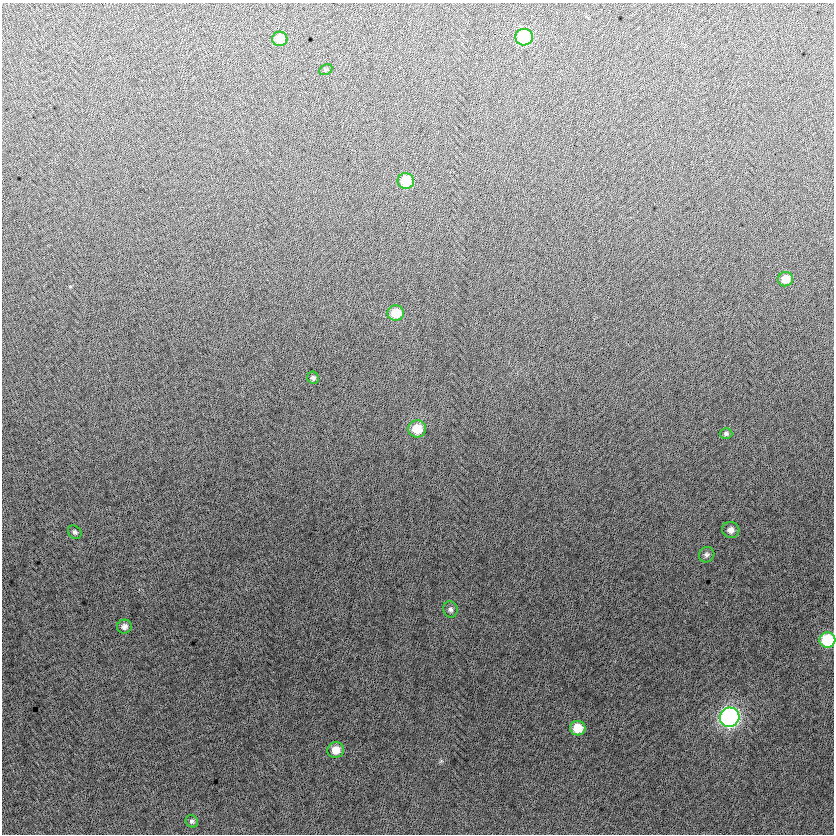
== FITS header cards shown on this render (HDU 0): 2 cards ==
NAXIS1  =                  832
NAXIS2  =                  832

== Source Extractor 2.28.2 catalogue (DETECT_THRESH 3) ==
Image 832 x 832 px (HDU 0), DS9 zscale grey, 1 PNG px = 1 image px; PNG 836 x 836 px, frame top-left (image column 1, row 832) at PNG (2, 3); each listed source drawn as its Kron ellipse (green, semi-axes under 4 px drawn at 4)
Background -2.79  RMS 13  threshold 38.3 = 3 sigma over >= 5 px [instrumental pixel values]
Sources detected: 19; all 19 listed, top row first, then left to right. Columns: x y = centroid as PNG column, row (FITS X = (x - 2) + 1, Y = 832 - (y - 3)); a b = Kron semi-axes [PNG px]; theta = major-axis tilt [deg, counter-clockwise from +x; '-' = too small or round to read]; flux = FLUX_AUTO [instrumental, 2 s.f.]
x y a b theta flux
524 37 8 8 - 57000
280 39 7 7 - 11000
326 70 7 5 28 1200
406 181 8 8 - 25000
786 279 7 7 - 12000
396 313 8 7 - 19000
313 378 6 6 - 2000
417 429 9 8 - 18000
726 433 6 5 - 1700
731 530 9 8 - 4900
75 532 7 6 - 2100
707 555 8 7 - 2600
450 609 8 7 - 2700
124 627 7 7 - 3600
827 640 8 7 - 49000
730 717 10 9 - 260000
578 728 8 7 - 18000
336 750 8 8 - 11000
192 821 6 6 - 2100
At the frame edge (FLAGS 8, measured only in part): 1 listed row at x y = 827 640